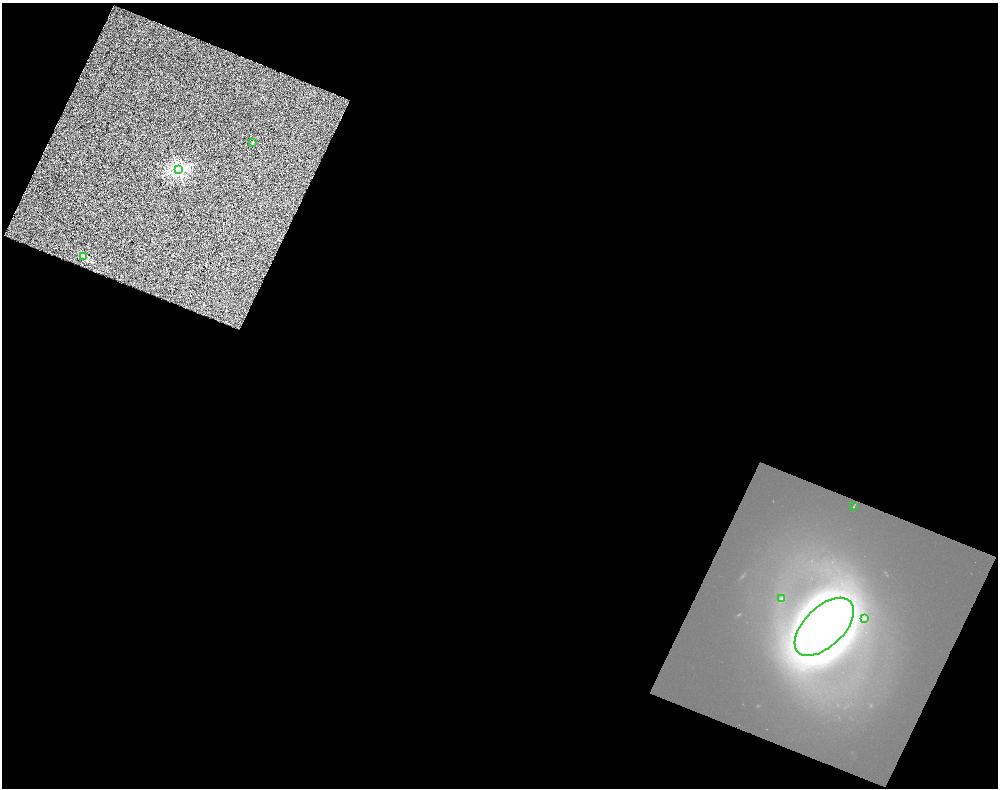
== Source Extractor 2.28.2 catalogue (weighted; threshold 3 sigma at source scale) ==
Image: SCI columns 239-4221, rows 60-3200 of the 4460 x 3256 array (HDU 1 of 3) = the unmasked area's bounding box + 8 px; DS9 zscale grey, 4 x 4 block average (1 PNG px = mean of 4 x 4 image px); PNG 1000 x 790 px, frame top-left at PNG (2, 3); each listed source drawn as its Kron ellipse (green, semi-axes under 4 px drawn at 4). Shown black and unused: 84% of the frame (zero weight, under 4 of 8 exposures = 3% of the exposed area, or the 3 px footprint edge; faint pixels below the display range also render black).
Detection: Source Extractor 2.28.2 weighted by HDU 2 'WHT'. Background 0.0344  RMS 0.075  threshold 0.308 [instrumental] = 3 sigma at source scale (4.09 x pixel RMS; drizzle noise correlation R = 1.36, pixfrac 0.8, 0.0396/0.0396 arcsec/px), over >= 5 px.
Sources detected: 7; all 7 listed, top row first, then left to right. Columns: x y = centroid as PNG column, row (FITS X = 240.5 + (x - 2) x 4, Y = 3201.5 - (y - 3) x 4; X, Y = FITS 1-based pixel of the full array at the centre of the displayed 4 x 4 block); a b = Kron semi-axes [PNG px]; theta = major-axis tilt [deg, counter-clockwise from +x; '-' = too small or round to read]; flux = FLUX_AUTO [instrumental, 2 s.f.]
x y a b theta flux
252 143 2 2 - 40
178 170 2 2 - 13000
84 256 3 2 - 61
853 507 2 2 - 4.4
782 599 3 3 - 25
864 618 3 2 - 11
824 627 36 19 44 15000